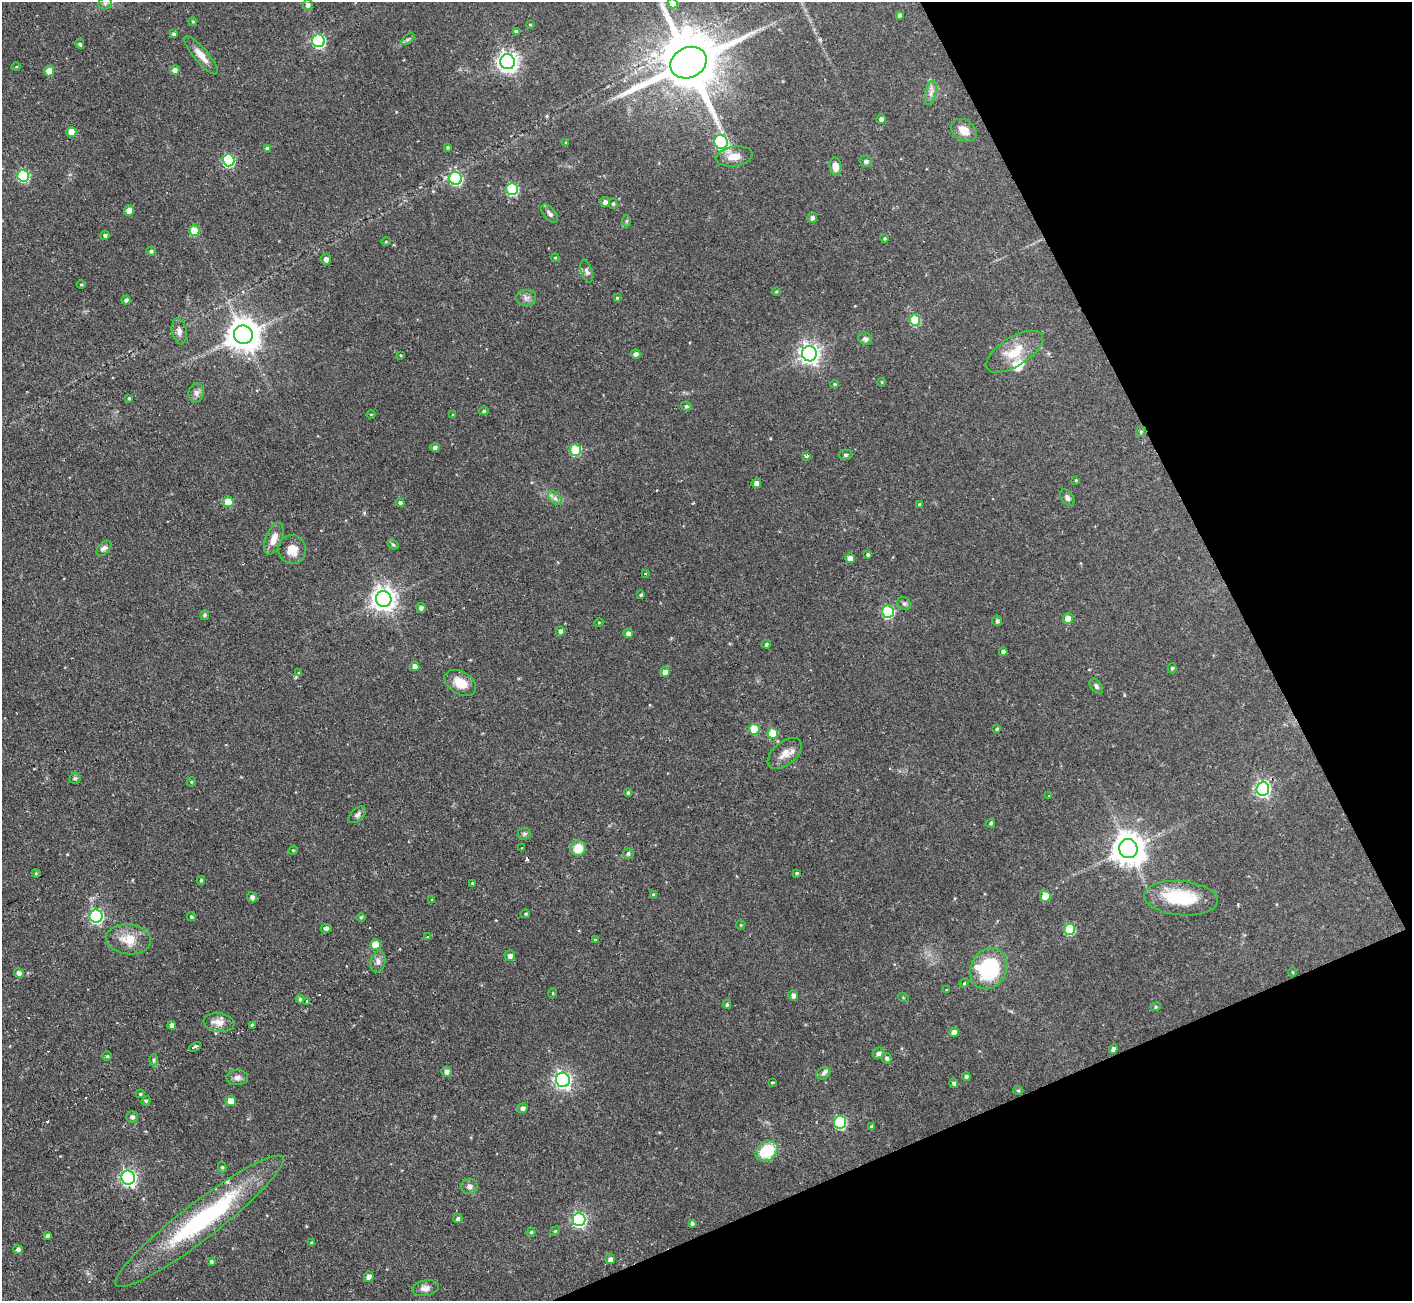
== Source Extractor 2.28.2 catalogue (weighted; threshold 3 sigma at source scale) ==
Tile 12 of 4 x 4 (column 4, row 3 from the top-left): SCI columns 4232-5641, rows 1447-2745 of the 5641 x 5624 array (HDU 1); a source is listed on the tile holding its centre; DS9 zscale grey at full resolution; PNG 1414 x 1303 px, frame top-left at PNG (2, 2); each listed source drawn as its Kron ellipse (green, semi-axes under 4 px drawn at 4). Shown black and unused: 21% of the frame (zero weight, under 2 of 3 exposures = <1% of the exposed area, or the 3 px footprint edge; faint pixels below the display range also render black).
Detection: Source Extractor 2.28.2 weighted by HDU 2 'WHT'; one run over the whole footprint, this tile lists its part. Background 0.0722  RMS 0.0059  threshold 0.0263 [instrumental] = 3 sigma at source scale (4.5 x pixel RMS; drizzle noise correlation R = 1.50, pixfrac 1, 0.05/0.05 arcsec/px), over >= 5 px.
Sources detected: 212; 1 inside a brighter object's white glare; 7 cosmic-ray / hot-pixel residue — neither listed nor drawn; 6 inside a brighter listed object's ellipse — not listed separately; the other 198 listed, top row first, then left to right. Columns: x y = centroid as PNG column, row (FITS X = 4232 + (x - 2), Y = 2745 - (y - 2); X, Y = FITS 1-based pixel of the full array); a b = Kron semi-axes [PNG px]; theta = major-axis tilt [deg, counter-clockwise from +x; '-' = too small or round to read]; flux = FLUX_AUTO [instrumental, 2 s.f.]
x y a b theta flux
105 3 7 6 - 1.5
673 3 5 5 - 8.1
308 5 5 5 - 1.8
899 15 4 3 - 1.1
193 21 4 4 - 0.77
530 24 4 2 - 0.43
516 31 4 4 - 1.5
173 34 4 3 - 1.4
408 39 8 4 37 1.1
318 41 6 6 - 73
80 44 5 3 - 1.1
201 55 24 7 -50 5.5
508 62 7 7 - 320
689 63 18 15 26 5400
16 67 5 3 - 0.42
175 70 5 5 - 2.9
49 71 5 5 - 7.7
931 93 12 5 79 2.6
881 119 4 4 - 2.2
964 130 14 10 -32 6.3
71 132 5 5 - 11
721 142 7 6 - 76
566 143 3 3 - 0.6
447 147 3 3 - 0.75
267 148 4 4 - 1.5
734 156 18 10 8 6.8
228 160 6 6 - 61
866 161 6 5 - 1.5
835 167 9 6 -81 4.8
23 176 6 5 - 47
456 178 6 6 - 70
512 189 6 5 - 55
605 202 5 5 - 1.8
613 204 5 4 - 1
129 210 5 5 - 3.8
550 214 11 5 -50 2
812 218 5 5 - 1.9
626 221 6 4 89 0.81
194 231 5 5 - 17
105 235 5 4 - 1.4
885 238 4 3 - 0.69
386 242 5 3 - 0.58
151 251 5 4 - 1.2
555 258 4 3 - 0.54
326 259 5 5 - 2.4
587 271 12 5 -73 1.8
81 284 4 3 - 0.53
776 292 4 4 - 0.71
526 298 10 8 4 2.4
617 298 4 4 - 0.67
126 300 4 4 - 1.8
915 320 5 5 - 29
179 331 13 7 -79 2.9
243 335 9 9 - 1000
865 339 7 6 - 1.9
1014 352 32 14 32 15
636 354 5 4 - 2.3
809 354 8 7 - 280
401 355 4 3 - 0.45
882 382 4 3 - 0.5
835 384 4 4 - 0.63
196 393 9 7 82 2.4
129 398 3 3 - 0.69
686 406 5 4 - 1
484 411 5 4 - 1
371 414 4 3 - 0.4
453 415 4 4 - 0.79
1141 432 5 5 - 0.81
435 447 5 4 - 1.6
575 450 5 5 - 29
846 455 7 5 1 1
806 456 4 3 - 3.9
1076 480 4 3 - 0.53
756 483 5 4 - 3.1
555 498 8 5 -45 1.9
1067 498 9 6 -56 1.9
228 502 5 5 - 13
400 503 4 4 - 1.3
920 505 4 4 - 1.1
274 539 17 8 68 5.8
393 544 6 4 -31 0.82
104 548 9 5 45 1.9
292 549 14 14 - 8.2
868 555 3 3 - 2.8
850 558 5 4 - 3.4
645 573 4 3 - 0.55
641 595 4 4 - 0.89
384 599 8 7 - 460
904 604 7 6 - 1.3
421 608 5 5 - 1.8
888 612 6 6 - 53
205 615 5 4 - 1.3
1068 619 5 5 - 6.3
997 621 5 5 - 1.3
599 622 4 3 - 0.4
560 631 5 4 - 1.6
628 633 5 4 - 2.4
766 644 4 4 - 0.99
1003 652 4 4 - 1.8
415 666 5 4 - 2.7
1172 668 5 4 - 0.9
665 672 5 5 - 3.1
298 673 4 3 - 1
460 683 17 11 -31 8.2
1096 686 8 5 -52 1.5
754 729 5 5 - 17
997 729 4 3 - 0.92
773 734 5 5 - 16
785 754 20 11 39 6
75 778 6 5 - 0.89
191 782 4 4 - 0.64
1263 789 7 6 - 130
628 793 4 4 - 0.8
1049 796 4 4 - 0.4
357 815 10 6 43 1.7
991 823 5 4 - 1
524 834 6 6 - 1.3
522 847 3 2 - 0.62
578 848 8 7 - 10
1128 849 9 9 - 990
293 850 5 4 - 0.71
628 854 5 5 - 1.2
36 873 4 4 - 0.65
797 873 4 3 - 0.74
201 880 4 3 - 0.75
472 883 3 3 - 1.3
654 895 4 4 - 1.3
1045 896 5 5 - 9.5
252 897 5 5 - 2.2
1181 898 37 17 -5 30
432 899 3 2 - 0.73
525 914 4 4 - 0.79
96 916 6 6 - 94
191 917 4 4 - 0.96
361 917 5 3 - 0.78
741 925 5 3 - 0.49
326 928 5 4 - 1.8
1069 929 5 5 - 31
427 937 3 3 - 1.4
129 939 22 15 -6 11
595 940 4 3 - 0.6
375 944 5 5 - 10
510 956 5 5 - 2.4
378 962 11 7 74 2.7
989 969 21 18 61 44
1292 972 5 3 - 0.54
19 973 5 5 - 2.4
964 983 5 4 - 0.7
946 990 4 3 - 0.52
553 993 5 3 - 0.53
793 995 5 4 - 2.3
903 997 5 3 - 0.54
300 999 4 4 - 1.1
307 1001 3 2 - 1.1
727 1005 4 4 - 0.95
1156 1007 5 4 - 0.83
219 1023 15 9 -6 5.2
172 1025 4 4 - 2.9
252 1025 3 3 - 6.9
954 1032 5 4 - 3.6
195 1047 6 3 28 3.4
1113 1049 5 4 - 2.1
879 1053 6 5 - 1.9
107 1056 4 4 - 0.77
887 1058 5 4 - 1.5
154 1060 6 4 -89 0.92
446 1072 5 5 - 2.3
823 1073 7 5 26 1.4
966 1076 4 4 - 1.2
237 1078 11 7 1 2.5
563 1080 7 7 - 190
772 1082 3 3 - 0.91
954 1083 5 4 - 1.4
1018 1090 5 3 - 0.58
140 1094 4 3 - 0.71
146 1101 5 4 - 0.81
231 1101 5 5 - 6.4
522 1108 5 4 - 2.3
132 1117 5 5 - 1.8
840 1122 6 6 - 53
872 1126 4 4 - 0.84
767 1151 12 9 34 22
222 1167 5 4 - 0.93
128 1178 7 6 - 160
469 1186 8 8 - 2.1
458 1219 4 4 - 1.4
579 1220 6 6 - 110
199 1221 105 18 38 88
692 1223 4 3 - 1.2
555 1231 5 4 - 0.61
531 1232 4 4 - 0.86
47 1236 4 4 - 1.4
311 1243 4 3 - 0.61
18 1249 5 4 - 1.9
610 1259 5 5 - 2.4
211 1261 4 3 - 0.96
369 1277 5 5 - 2.8
425 1288 13 7 9 3.4
Isophote crosses this tile's border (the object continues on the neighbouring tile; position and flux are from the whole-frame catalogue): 2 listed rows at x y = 673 3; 689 63